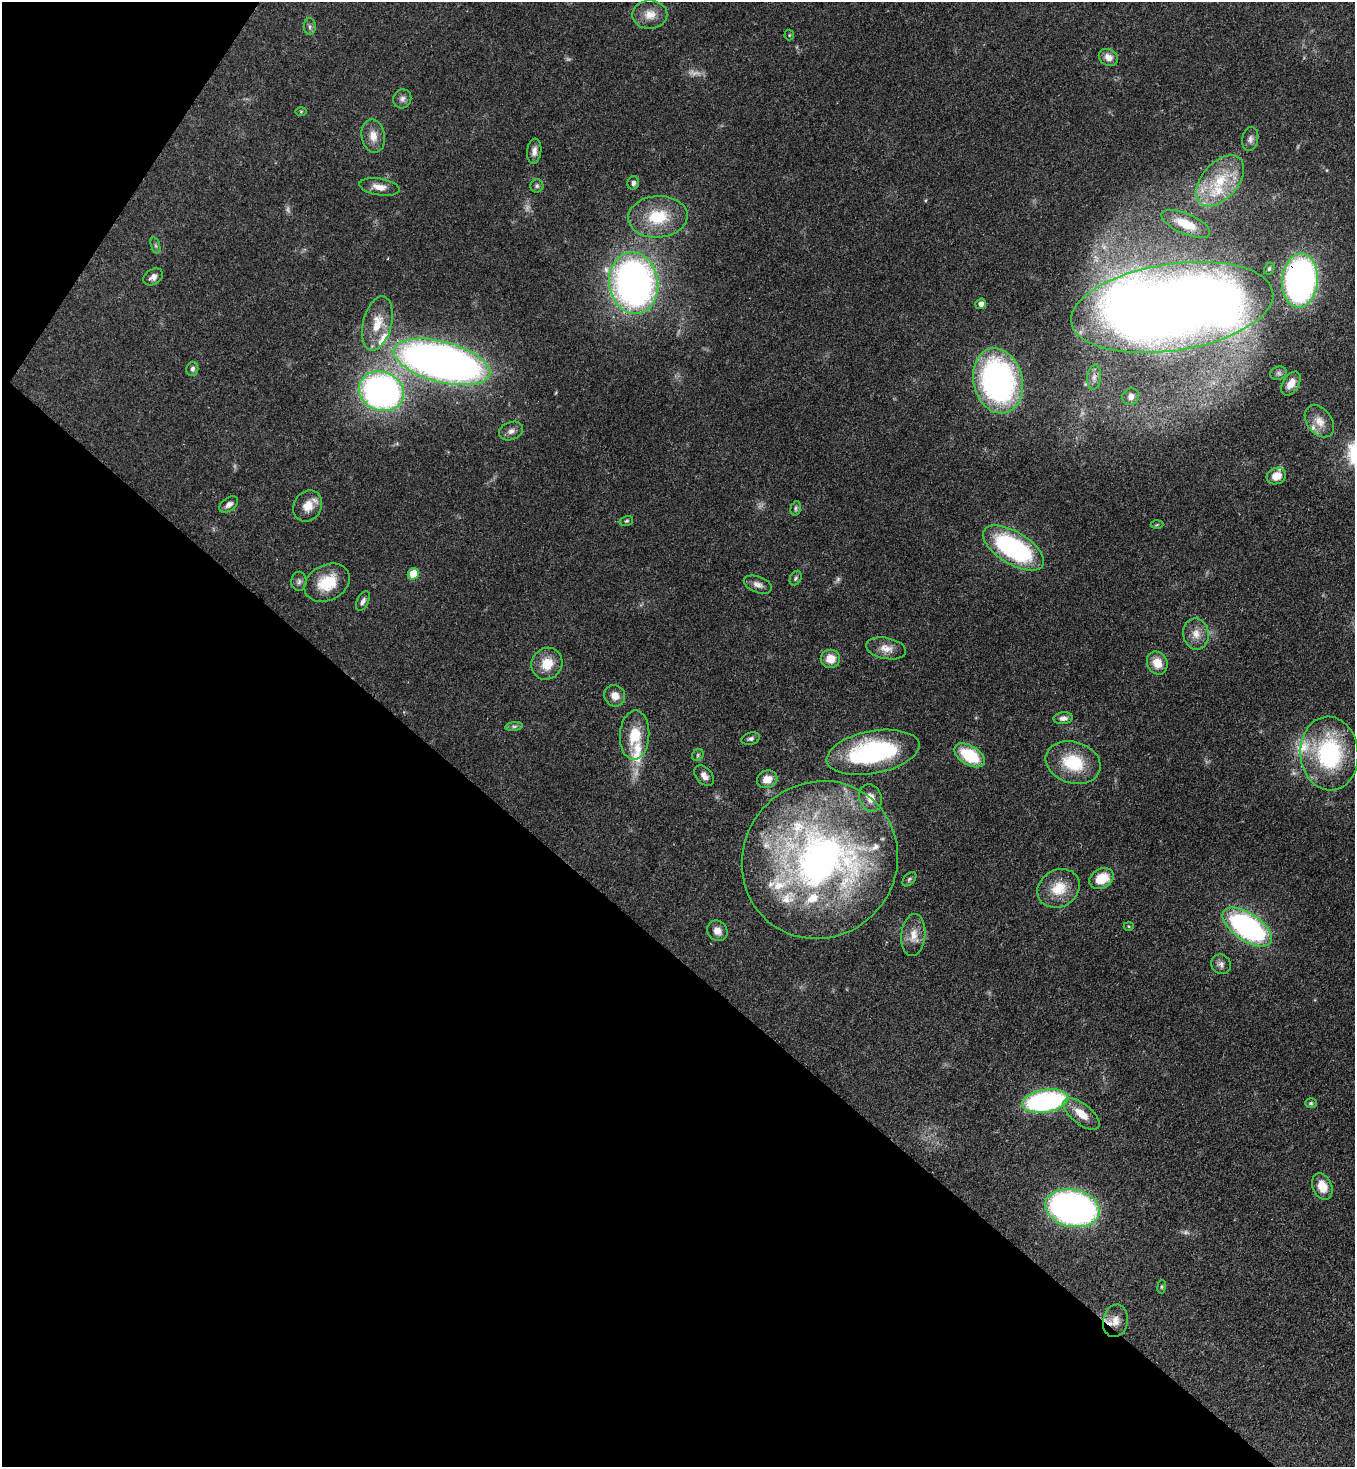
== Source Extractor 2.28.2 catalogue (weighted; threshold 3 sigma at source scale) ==
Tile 9 of 4 x 4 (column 1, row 3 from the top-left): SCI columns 366-1718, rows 1525-2989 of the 6003 x 5980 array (HDU 1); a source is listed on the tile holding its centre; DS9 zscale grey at full resolution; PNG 1357 x 1469 px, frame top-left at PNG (2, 2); each listed source drawn as its Kron ellipse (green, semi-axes under 4 px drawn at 4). Shown black and unused: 37% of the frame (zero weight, under 3 of 4 exposures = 7% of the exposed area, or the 3 px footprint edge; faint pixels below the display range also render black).
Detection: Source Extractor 2.28.2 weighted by HDU 2 'WHT'; one run over the whole footprint, this tile lists its part. Background 0.0796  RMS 0.0039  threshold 0.0176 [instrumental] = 3 sigma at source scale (4.5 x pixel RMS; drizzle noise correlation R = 1.50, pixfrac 1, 0.05/0.05 arcsec/px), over >= 5 px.
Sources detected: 100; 6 too faint to see at this stretch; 1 inside a brighter object's white glare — neither listed nor drawn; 13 inside a brighter listed object's ellipse — not listed separately; the other 80 listed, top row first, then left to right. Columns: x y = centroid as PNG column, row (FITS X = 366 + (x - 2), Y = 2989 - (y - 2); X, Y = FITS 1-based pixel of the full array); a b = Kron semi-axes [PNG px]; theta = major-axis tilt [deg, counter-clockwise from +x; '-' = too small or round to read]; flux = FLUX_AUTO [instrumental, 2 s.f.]
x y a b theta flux
650 15 17 14 1 5.3
310 27 8 6 90 1
789 35 5 5 - 0.45
1108 57 10 8 -30 3
402 99 9 9 - 1.7
301 111 5 4 - 0.41
373 136 17 11 -79 4.4
1250 139 12 8 78 1.7
534 151 12 7 83 2.1
1220 181 30 18 49 17
633 183 7 6 - 1.2
537 186 6 6 - 0.86
379 187 20 8 -9 3.7
658 217 30 21 3 17
1186 224 26 10 -23 8.8
156 246 8 4 -71 0.69
1269 269 6 5 - 0.71
153 277 10 7 33 2.1
1300 280 27 18 85 130
634 283 31 24 -81 190
981 304 5 5 - 2.1
1172 307 102 43 9 660
377 323 28 14 76 9
442 362 49 20 -15 330
192 369 7 6 - 1.2
1279 373 8 6 13 1.1
1094 377 12 7 84 2.2
998 381 33 24 -76 120
1291 383 13 8 58 4.3
381 391 23 19 -22 150
1131 397 9 8 - 2.3
1319 421 18 12 -52 4.6
511 431 12 9 21 2.1
1276 476 10 8 25 4.9
229 504 10 6 35 2
308 506 16 13 58 5.3
796 508 7 5 75 0.72
626 521 7 5 16 0.65
1157 525 6 4 3 0.49
1013 548 34 16 -31 58
413 574 6 5 - 9.7
796 578 8 5 63 0.81
299 581 9 7 89 1.3
327 583 24 17 27 12
758 585 15 8 -21 2.3
363 601 11 5 63 1.5
1196 634 15 13 -80 4.5
886 648 20 10 -11 4.1
830 659 10 9 - 5.3
1157 663 12 10 -64 5.4
547 664 16 15 - 7.9
615 696 11 10 - 3.6
1063 718 10 6 5 1.9
514 726 9 4 8 0.96
635 735 25 14 86 11
751 739 9 6 15 1.1
873 752 47 21 11 59
1329 753 37 29 -85 47
698 755 6 5 - 0.77
970 755 17 9 -31 18
1073 763 28 20 -17 18
704 776 12 8 -50 2.2
767 779 10 8 18 4
870 798 14 11 -72 4.4
820 860 80 77 53 180
909 879 8 5 46 0.76
1102 879 13 9 30 9
1059 888 22 18 30 10
1129 926 5 3 - 0.38
1247 927 28 13 -34 93
717 931 11 9 -48 2.7
913 935 21 12 84 5.4
1221 964 10 9 - 1.9
1045 1101 23 11 10 74
1311 1103 6 5 - 0.61
1081 1114 22 10 -39 6.3
1322 1186 14 9 -69 5.7
1072 1208 28 18 -12 160
1162 1287 7 3 82 0.49
1115 1321 16 12 79 4.2
Overlapping masked pixels (flux is a lower limit): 2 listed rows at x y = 1300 280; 1115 1321